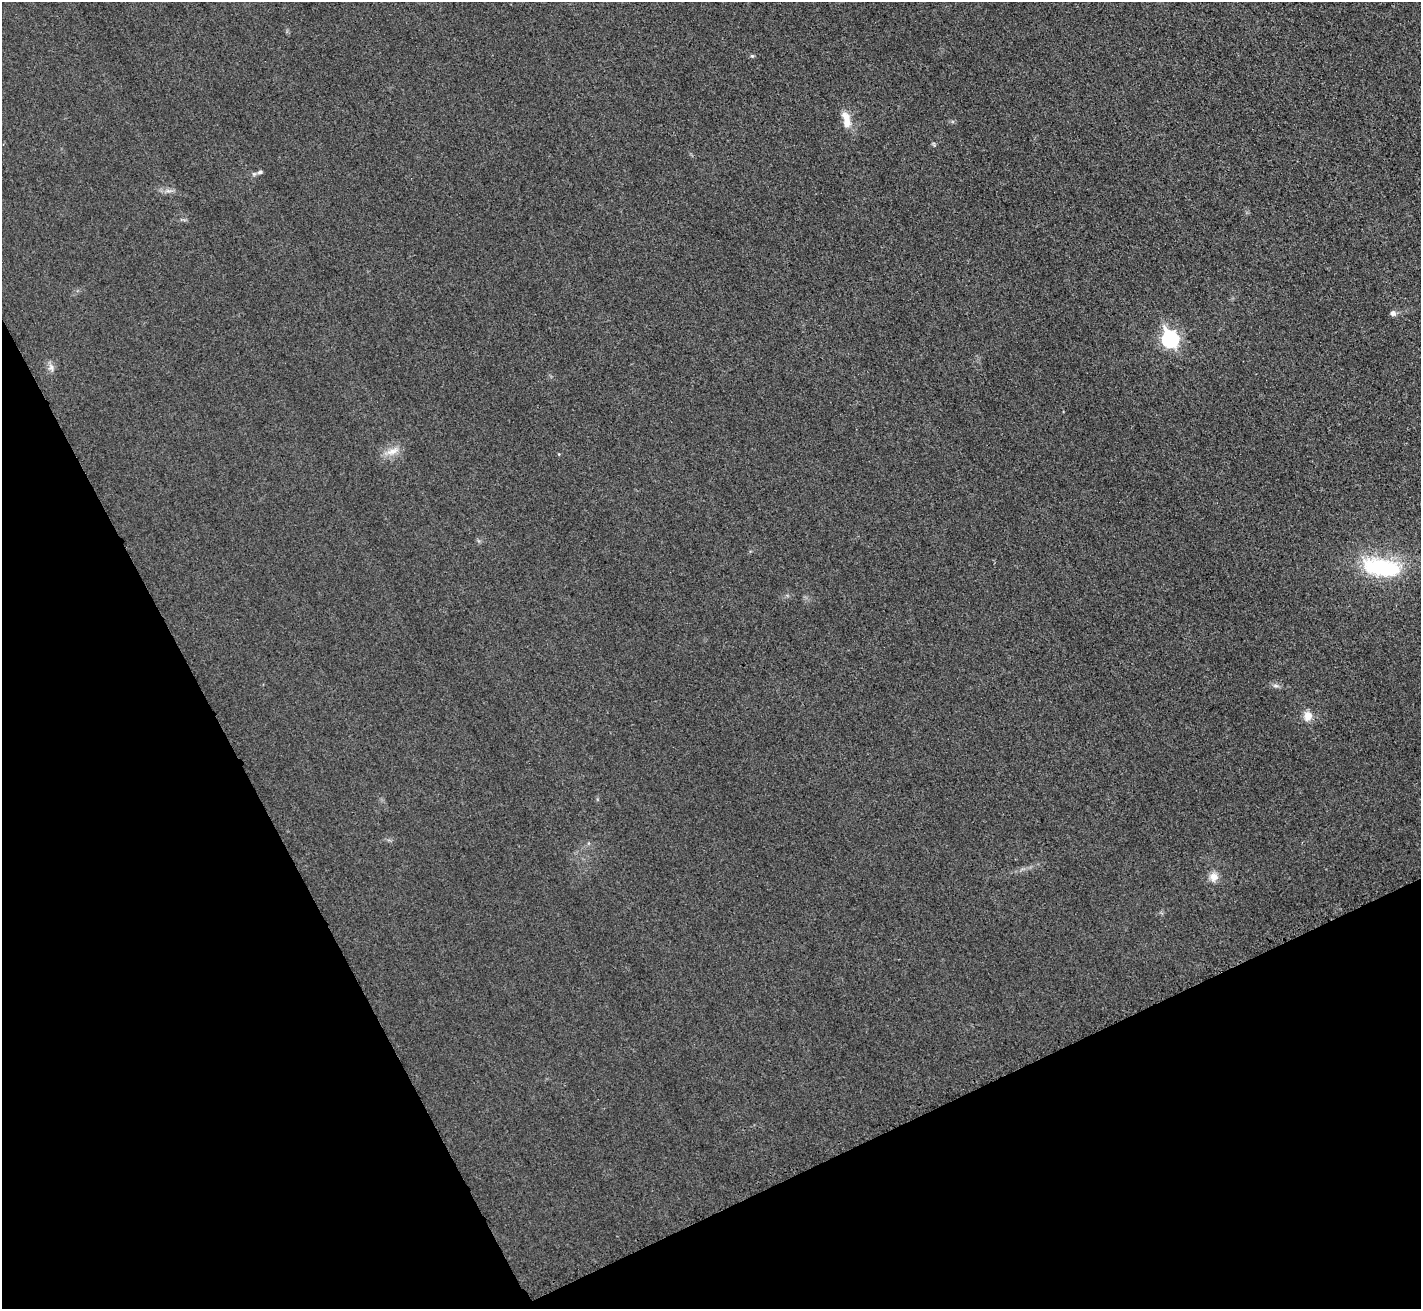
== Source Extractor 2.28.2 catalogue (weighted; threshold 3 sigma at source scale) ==
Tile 14 of 4 x 4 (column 2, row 4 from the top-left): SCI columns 1440-2858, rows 173-1479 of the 5720 x 5713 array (HDU 1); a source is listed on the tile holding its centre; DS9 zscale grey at full resolution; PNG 1423 x 1311 px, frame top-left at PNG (2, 2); no overlay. Shown black and unused: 25% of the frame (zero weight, under 3 of 4 exposures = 2% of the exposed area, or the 3 px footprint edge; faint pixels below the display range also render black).
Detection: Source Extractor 2.28.2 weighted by HDU 2 'WHT'; one run over the whole footprint, this tile lists its part. Background 0.0237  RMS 0.0059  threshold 0.0264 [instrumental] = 3 sigma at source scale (4.5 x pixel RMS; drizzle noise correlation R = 1.50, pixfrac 1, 0.05/0.05 arcsec/px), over >= 5 px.
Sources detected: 13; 1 inside a brighter object's white glare — not listed; the other 12 listed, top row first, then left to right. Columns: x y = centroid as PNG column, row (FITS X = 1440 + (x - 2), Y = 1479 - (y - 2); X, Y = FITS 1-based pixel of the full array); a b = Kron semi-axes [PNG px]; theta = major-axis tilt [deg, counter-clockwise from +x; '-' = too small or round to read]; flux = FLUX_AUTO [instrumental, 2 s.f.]
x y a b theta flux
752 56 5 5 - 0.85
846 119 23 10 -76 8.1
260 172 8 5 11 1.5
168 191 7 4 -18 1.5
1393 313 7 6 - 2.1
1170 339 8 7 - 130
51 367 12 7 -75 2.7
392 451 20 8 20 5.8
1383 568 35 19 -14 51
1275 686 9 4 -9 1.5
1308 716 12 10 81 5.4
1214 877 11 10 - 4.9